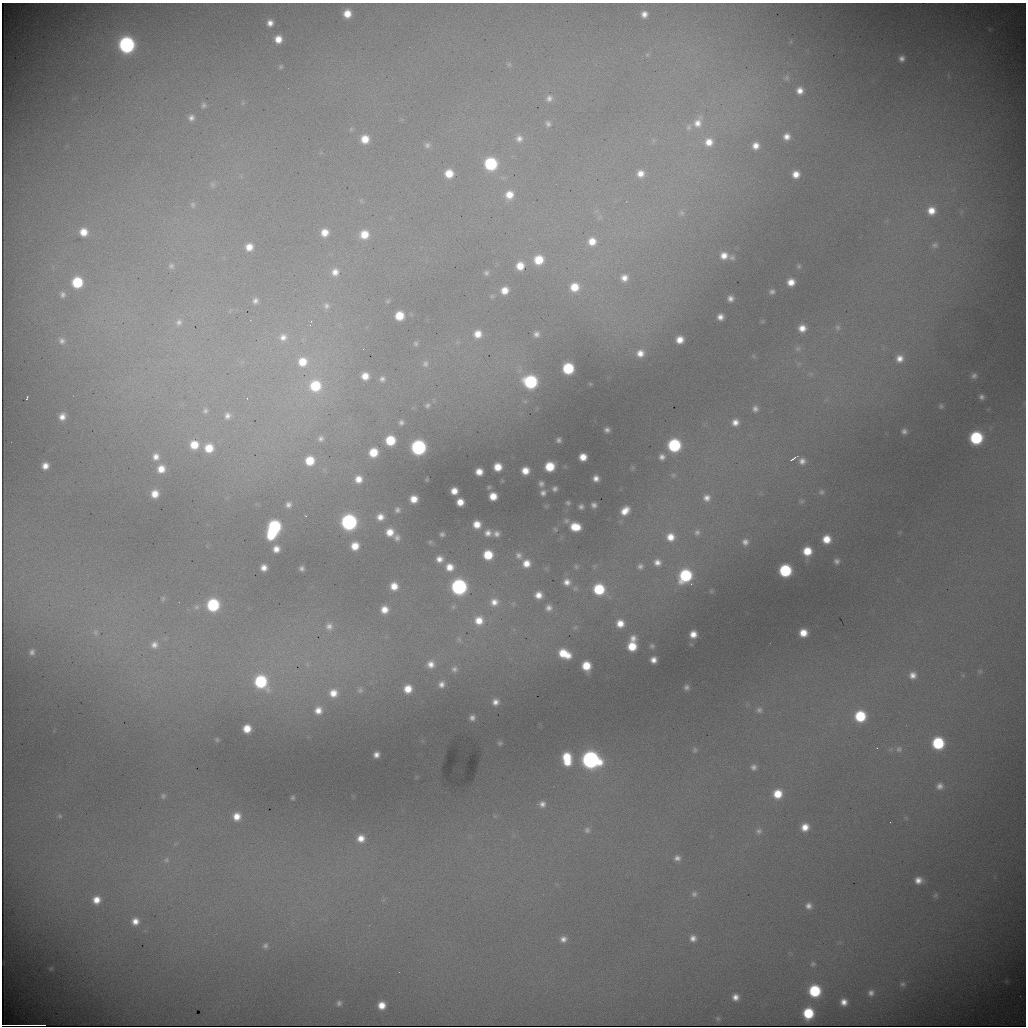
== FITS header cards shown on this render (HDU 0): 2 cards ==
NAXIS1  =                 1024 / length of data axis 1
NAXIS2  =                 1024 / length of data axis 2

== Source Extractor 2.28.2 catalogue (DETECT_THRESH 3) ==
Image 1024 x 1024 px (HDU 0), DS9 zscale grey, 1 PNG px = 1 image px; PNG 1028 x 1028 px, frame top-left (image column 1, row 1024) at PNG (2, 3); no overlay
Background 7510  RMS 87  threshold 262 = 3 sigma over >= 5 px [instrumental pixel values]
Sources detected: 260; all 260 listed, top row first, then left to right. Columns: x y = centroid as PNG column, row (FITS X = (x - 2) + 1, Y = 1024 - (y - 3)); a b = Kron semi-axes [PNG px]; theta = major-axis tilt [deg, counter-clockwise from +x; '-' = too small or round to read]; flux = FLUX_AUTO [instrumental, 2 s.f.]
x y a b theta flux
347 14 7 7 - 9.1e+04
644 14 6 5 - 3.5e+04
270 23 7 7 - 4.5e+04
278 39 8 7 - 8.1e+04
126 45 10 9 - 1.6e+06
647 54 6 4 1 1.0e+04
902 58 7 7 - 3.1e+04
509 64 7 6 - 1.3e+04
281 67 6 5 - 1.1e+04
787 78 8 7 - 1.5e+04
800 91 7 7 - 5.3e+04
549 98 10 8 55 3.2e+04
204 105 7 6 - 1.6e+04
191 118 7 7 - 2.8e+04
698 123 17 12 67 1.0e+05
548 124 7 6 - 1.9e+04
689 127 11 8 77 3.7e+04
787 137 7 7 - 4.7e+04
365 139 7 7 - 1.0e+05
519 139 9 8 - 3.5e+04
653 140 7 4 -89 1.3e+04
709 142 10 10 - 8.5e+04
427 145 8 7 - 2.0e+04
755 146 6 6 - 5.1e+04
491 164 8 8 - 5.8e+05
449 173 8 8 - 1.1e+05
640 174 9 9 - 6.0e+04
796 174 8 8 - 7.1e+04
212 184 8 7 - 1.5e+04
509 195 10 9 - 9.3e+04
193 205 9 7 -80 1.7e+04
931 211 10 9 - 9.2e+04
682 213 8 6 -75 1.4e+04
83 232 9 8 - 9.3e+04
325 232 8 8 - 7.9e+04
364 234 10 9 - 1.2e+05
592 241 9 9 - 8.4e+04
935 245 8 7 - 1.8e+04
249 247 7 7 - 6.8e+04
724 256 10 9 - 6.9e+04
732 257 9 7 1 2.0e+04
539 260 9 8 - 1.6e+05
171 266 9 8 - 2.3e+04
520 266 8 8 - 9.4e+04
799 266 6 5 - 1.1e+04
335 272 11 10 - 6.3e+04
486 273 6 6 - 1.5e+04
624 278 8 8 - 4.9e+04
77 282 8 8 - 3.0e+05
791 282 7 7 - 7.2e+04
574 287 8 8 - 1.2e+05
504 290 8 7 - 7.1e+04
772 292 7 6 - 2.0e+04
62 294 8 7 - 2.3e+04
730 298 7 7 - 3.5e+04
255 301 7 7 - 2.5e+04
388 301 6 5 - 8.7e+03
326 306 9 9 - 3.2e+04
399 316 7 7 - 1.4e+05
720 317 7 7 - 4.4e+04
762 321 6 4 -18 7.3e+03
179 322 10 9 - 3.4e+04
310 325 5 4 - 8.7e+03
838 327 8 7 - 1.6e+04
802 328 9 8 - 6.9e+04
478 334 8 8 - 7.6e+04
536 334 5 5 - 2.3e+04
283 337 12 11 - 6.8e+04
680 340 9 8 - 7.9e+04
62 341 9 8 - 2.8e+04
416 343 6 6 - 1.3e+04
798 348 8 7 - 2.0e+04
640 353 11 10 - 7.8e+04
753 356 6 4 -71 6.9e+03
900 358 9 9 - 5.8e+04
302 362 12 11 - 1.5e+05
425 364 9 7 71 2.3e+04
568 368 8 8 - 3.7e+05
365 376 7 7 - 7.3e+04
974 376 8 8 - 2.3e+04
382 379 7 7 - 2.2e+04
530 382 10 9 - 6.9e+05
315 386 12 12 - 3.1e+05
981 397 5 5 - 2.0e+04
27 398 4 2 - 9.6e+03
427 405 7 6 - 1.5e+04
941 406 7 6 - 1.4e+04
755 409 7 6 - 2.5e+04
205 411 8 7 - 1.9e+04
227 416 8 7 - 2.9e+04
62 417 8 7 - 5.0e+04
401 422 6 6 - 1.8e+04
735 422 8 8 - 4.9e+04
607 430 5 4 - 1.9e+04
904 431 7 7 - 2.4e+04
976 438 9 8 - 6.0e+05
321 439 9 8 - 2.5e+04
390 440 8 7 - 2.2e+05
559 440 5 5 - 1.8e+04
194 445 9 9 - 1.3e+05
674 445 9 9 - 6.0e+05
418 447 9 9 - 1.1e+06
209 448 9 9 - 1.3e+05
373 452 8 7 - 1.5e+05
156 457 10 10 - 5.6e+04
583 457 6 6 - 7.6e+04
662 457 7 7 - 2.9e+04
793 459 8 2 34 1.8e+04
310 461 8 8 - 1.5e+05
802 461 7 7 - 3.3e+04
45 466 7 6 - 5.5e+04
550 466 8 7 - 1.8e+05
498 467 7 7 - 9.5e+04
161 469 9 9 - 8.8e+04
525 471 7 7 - 8.0e+04
479 472 6 6 - 6.5e+04
673 475 7 6 - 1.3e+04
596 478 6 5 - 3.5e+04
358 479 8 8 - 6.8e+04
541 484 6 5 - 1.9e+04
489 487 4 4 - 7.6e+03
555 489 5 5 - 1.7e+04
454 491 6 6 - 6.3e+04
821 492 8 7 - 1.8e+04
543 493 5 5 - 2.3e+04
155 494 8 7 - 8.4e+04
493 496 7 7 - 9.0e+04
707 498 9 9 - 4.4e+04
414 499 7 6 - 7.9e+04
802 501 8 6 16 1.3e+04
460 502 6 6 - 6.9e+04
568 503 4 4 - 1.1e+04
288 505 7 6 - 2.6e+04
594 505 5 5 - 2.1e+04
581 507 5 4 - 1.7e+04
397 510 7 7 - 2.0e+04
625 511 9 6 42 7.8e+04
306 516 3 2 - 4.1e+03
380 517 9 8 - 5.8e+04
566 521 7 6 - 1.5e+04
349 522 9 9 - 1.4e+06
477 524 7 7 - 7.9e+04
575 527 9 7 -9 1.4e+05
274 529 15 8 68 8.1e+05
555 529 6 5 - 8.4e+03
390 532 9 8 - 8.5e+04
697 532 8 7 - 2.2e+04
488 533 9 8 - 4.2e+04
442 534 4 4 - 1.3e+04
496 534 7 6 - 2.9e+04
670 537 10 9 - 8.4e+04
397 538 8 6 -67 2.4e+04
826 539 10 9 - 1.2e+05
430 542 5 5 - 7.2e+03
745 542 8 8 - 3.3e+04
355 546 9 8 - 1.0e+05
276 549 7 7 - 5.4e+04
807 551 10 9 - 1.5e+05
488 555 8 8 - 1.8e+05
519 555 10 9 - 3.5e+04
439 559 7 7 - 4.7e+04
837 561 7 7 - 2.5e+04
657 562 8 8 - 4.3e+04
526 563 10 10 - 8.7e+04
640 566 7 7 - 2.1e+04
450 567 10 9 - 8.5e+04
576 567 6 6 - 1.1e+04
264 568 6 6 - 4.8e+04
302 568 5 5 - 2.0e+04
785 570 8 8 - 5.1e+05
685 576 10 9 - 5.4e+05
567 582 10 9 - 5.2e+04
394 586 8 8 - 8.4e+04
459 587 9 9 - 1.3e+06
575 588 8 6 36 1.6e+04
599 589 9 9 - 3.2e+05
711 591 5 5 - 7.5e+03
538 595 10 9 - 7.2e+04
163 598 7 6 - 1.3e+04
494 602 13 12 - 8.9e+04
513 604 7 6 - 1.5e+04
213 605 9 8 - 5.3e+05
196 607 8 8 - 2.2e+04
549 608 10 10 - 4.5e+04
384 609 8 8 - 7.2e+04
479 620 13 12 - 1.2e+05
620 623 7 7 - 7.7e+04
329 626 10 10 - 3.9e+04
575 628 7 4 1 1.1e+04
95 632 9 8 - 2.4e+04
803 633 7 7 - 8.9e+04
693 634 7 6 - 6.3e+04
633 638 8 8 - 4.2e+04
459 639 8 6 -88 1.7e+04
154 645 9 9 - 3.9e+04
632 646 8 8 - 1.5e+05
652 646 6 5 - 1.3e+04
32 652 6 5 - 2.1e+04
564 654 15 9 -26 1.9e+05
653 660 6 6 - 4.3e+04
431 664 9 8 - 5.2e+04
586 666 8 7 - 1.5e+05
454 669 8 8 - 2.4e+04
980 671 7 5 44 1.1e+04
913 675 9 9 - 5.1e+04
261 682 11 9 -55 5.2e+05
441 684 7 6 - 3.3e+04
686 687 5 4 - 1.7e+04
408 689 7 7 - 9.3e+04
360 690 8 7 - 1.8e+04
333 693 10 10 - 8.4e+04
495 702 7 6 - 3.7e+04
318 710 11 10 - 7.1e+04
759 710 9 8 - 2.4e+04
860 716 9 9 - 3.3e+05
472 718 5 5 - 2.3e+04
247 729 7 7 - 1.1e+05
217 740 6 5 - 1.1e+04
500 743 4 3 - 9.0e+03
938 743 9 8 - 4.6e+05
899 749 9 8 - 1.9e+04
695 750 7 7 - 1.5e+04
376 755 6 5 - 3.6e+04
567 759 13 8 -82 2.3e+05
591 760 11 10 - 2.1e+06
753 767 8 8 - 2.8e+04
940 786 8 8 - 3.3e+04
777 794 9 9 - 1.4e+05
163 796 6 5 - 1.2e+04
293 798 4 3 - 8.6e+03
542 804 8 8 - 3.3e+04
59 816 7 5 -42 1.1e+04
237 816 8 7 - 7.7e+04
805 827 8 7 - 7.6e+04
587 830 9 8 - 2.6e+04
759 831 9 8 - 2.2e+04
361 838 10 10 - 7.8e+04
677 858 9 8 - 3.3e+04
166 860 9 8 - 2.6e+04
918 880 8 7 - 5.1e+04
694 894 8 7 - 2.2e+04
936 895 7 6 - 1.2e+04
96 900 9 8 - 7.9e+04
809 906 9 9 - 3.9e+04
135 921 7 7 - 5.5e+04
693 938 8 8 - 3.8e+04
563 939 8 7 - 3.6e+04
265 946 7 6 - 1.6e+04
813 964 8 7 - 1.7e+04
51 968 5 5 - 8.1e+03
903 984 9 8 - 2.3e+04
815 991 9 8 - 4.4e+05
871 993 9 8 - 3.3e+04
735 997 8 8 - 4.8e+04
844 1002 6 6 - 4.8e+04
339 1003 8 8 - 2.4e+04
382 1005 7 7 - 8.8e+04
808 1013 8 8 - 2.9e+05
718 1018 7 6 - 1.1e+04
24 1025 43 2 0 2.1e+06
At the frame edge (FLAGS 8, measured only in part): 1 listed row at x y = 24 1025